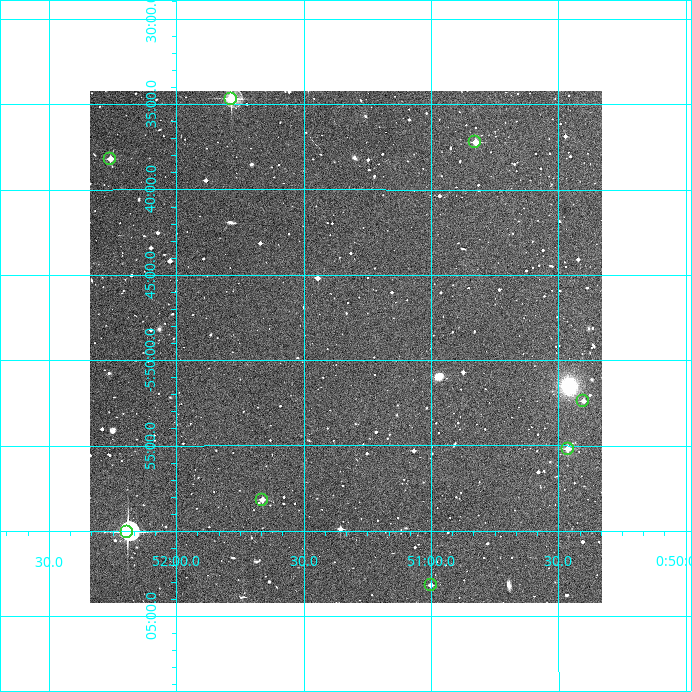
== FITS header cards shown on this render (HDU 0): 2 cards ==
NAXIS1  =                  512
NAXIS2  =                  512

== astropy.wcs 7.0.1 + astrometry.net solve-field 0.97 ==
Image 512 x 512 px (HDU 0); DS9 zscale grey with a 90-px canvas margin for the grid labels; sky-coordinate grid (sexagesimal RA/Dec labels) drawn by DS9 from the SOLVED WCS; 8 Tycho-2 reference stars matched to detected sources circled (green)
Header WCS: RA---TAN/DEC--TAN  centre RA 00:51:20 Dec -05:49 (12.83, -5.82 deg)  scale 3.52 arcsec/px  FOV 30.0' x 30.0'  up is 0 deg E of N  parity normal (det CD < 0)
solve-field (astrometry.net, Tycho-2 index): VERIFIED the header's WCS against the Tycho-2 star catalogue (verified at 2 index scales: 8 matches each, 0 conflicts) and refined it, rather than solving blind
Solved WCS: RA---TAN-SIP/DEC--TAN-SIP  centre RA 00:51:20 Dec -05:49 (12.83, -5.82 deg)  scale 3.52 arcsec/px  FOV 30.0' x 30.0'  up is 0 deg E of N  parity normal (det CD < 0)
The solver's refit moves the header's centre by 1.4 arcsec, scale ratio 1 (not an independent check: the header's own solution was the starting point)
Tycho-2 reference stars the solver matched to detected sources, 8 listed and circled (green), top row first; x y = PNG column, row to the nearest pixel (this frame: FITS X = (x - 90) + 1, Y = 512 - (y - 91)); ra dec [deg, ICRS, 3 dp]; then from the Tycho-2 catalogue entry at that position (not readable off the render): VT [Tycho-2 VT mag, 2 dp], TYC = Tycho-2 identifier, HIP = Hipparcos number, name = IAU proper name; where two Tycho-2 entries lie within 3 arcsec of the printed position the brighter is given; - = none
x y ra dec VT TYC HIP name
231 99 12.946 -5.578 9.67 4680-295-1 - -
475 142 12.706 -5.620 11.59 4680-413-1 - -
110 159 13.065 -5.637 11.68 4680-380-1 - -
583 401 12.600 -5.873 11.41 4680-499-1 - -
568 449 12.616 -5.920 11.24 4680-344-1 - -
262 500 12.916 -5.970 11.40 4680-400-1 - -
127 532 13.048 -6.001 8.56 4680-427-1 4068 -
431 585 12.750 -6.053 11.89 4680-255-1 - -